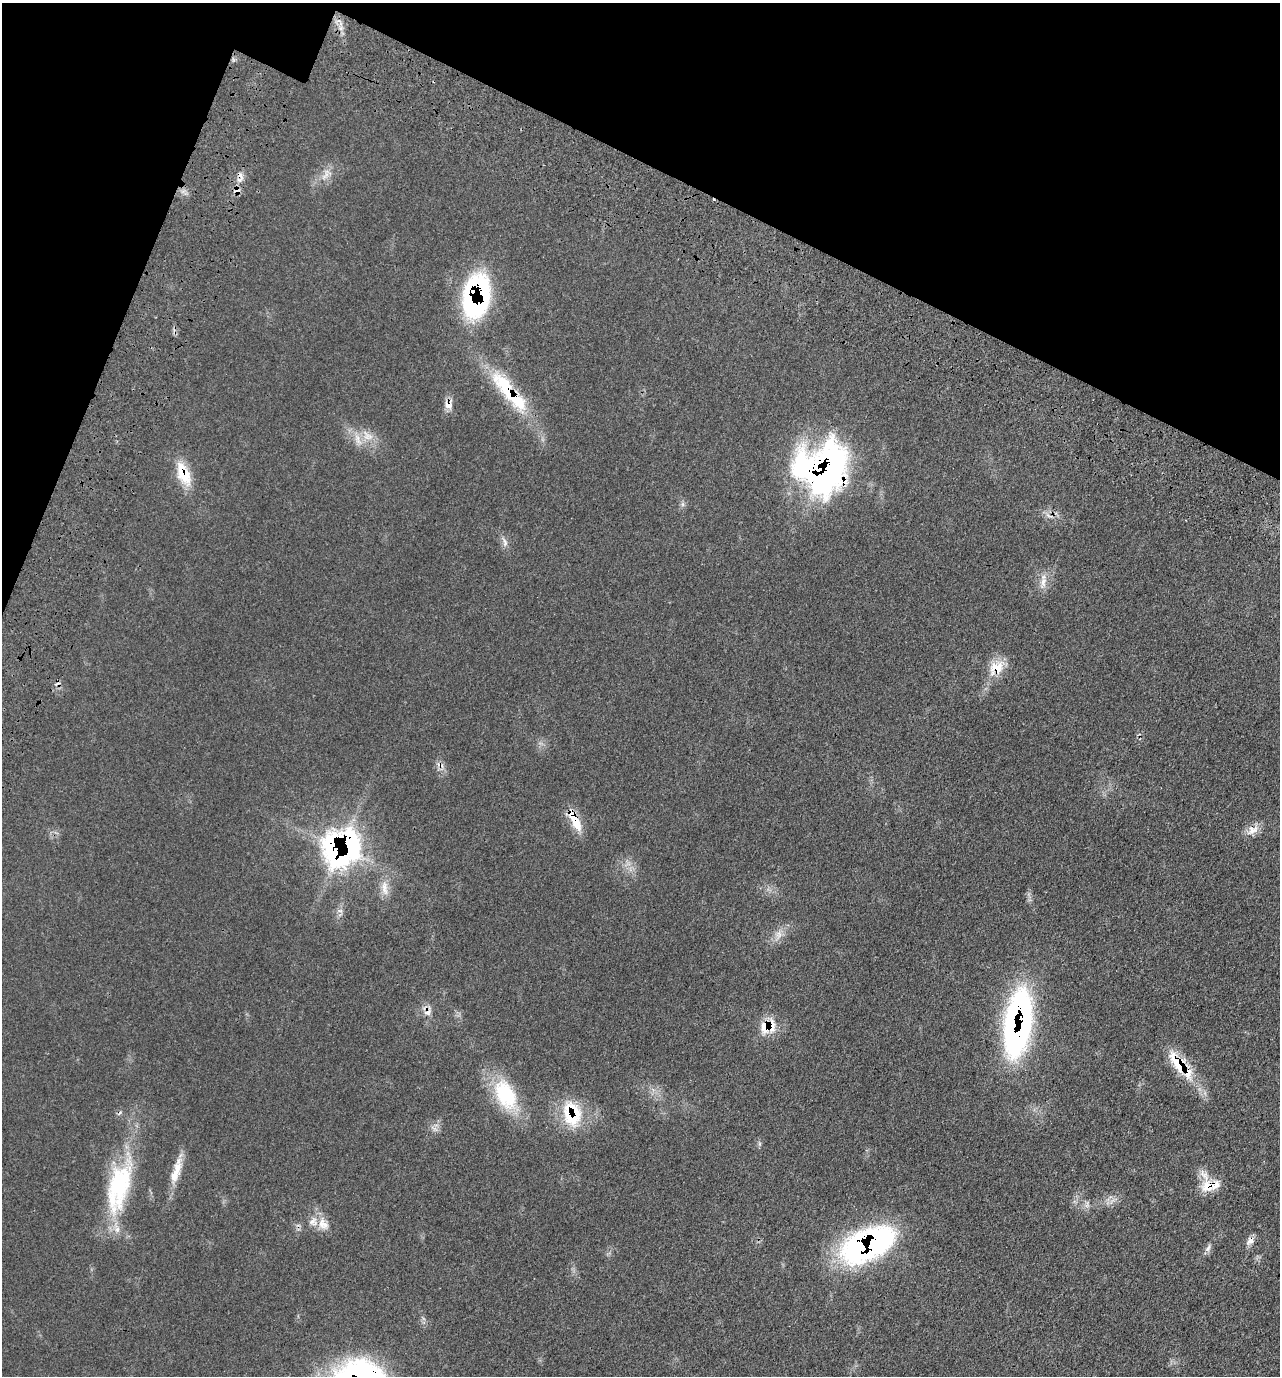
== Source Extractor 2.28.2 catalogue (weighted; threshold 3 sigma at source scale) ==
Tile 2 of 4 x 4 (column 2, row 1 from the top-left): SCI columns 1564-2841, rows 4268-5641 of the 5809 x 5792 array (HDU 1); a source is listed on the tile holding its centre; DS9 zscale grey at full resolution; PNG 1282 x 1378 px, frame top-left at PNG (2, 3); no overlay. Shown black and unused: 18% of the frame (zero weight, under 3 of 4 exposures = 9% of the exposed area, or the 3 px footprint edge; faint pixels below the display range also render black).
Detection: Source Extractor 2.28.2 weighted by HDU 2 'WHT'; one run over the whole footprint, this tile lists its part. Background 0.0661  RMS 0.005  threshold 0.0226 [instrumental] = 3 sigma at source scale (4.5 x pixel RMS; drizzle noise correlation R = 1.50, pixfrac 1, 0.05/0.05 arcsec/px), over >= 5 px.
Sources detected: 36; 2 cosmic-ray / hot-pixel residue — not listed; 3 inside a brighter listed object's ellipse — not listed separately; the other 31 listed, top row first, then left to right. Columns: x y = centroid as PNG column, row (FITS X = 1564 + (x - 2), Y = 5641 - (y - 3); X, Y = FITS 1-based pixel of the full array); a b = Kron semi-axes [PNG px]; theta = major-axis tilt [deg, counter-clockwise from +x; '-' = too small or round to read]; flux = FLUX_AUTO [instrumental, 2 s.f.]
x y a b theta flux
325 175 22 4 66 2.6
237 190 9 8 - 2.5
476 296 43 26 77 87
510 395 87 18 -55 37
448 405 12 9 -17 3.5
368 436 17 12 -26 7
822 468 57 52 20 150
183 474 31 14 -64 14
683 504 7 4 -90 1
505 542 12 5 -81 2.1
1043 582 19 8 76 4.5
996 668 24 16 35 10
440 765 12 4 -22 1.7
575 820 28 10 -63 11
1253 830 16 11 18 4.7
340 848 36 30 39 130
385 888 23 8 -87 5.2
779 934 9 9 - 3.1
428 1012 11 9 38 3.2
1018 1023 57 21 82 170
768 1027 23 17 22 11
1178 1063 36 14 -51 19
505 1095 42 24 -63 32
572 1114 31 22 -74 26
176 1171 36 9 72 9.4
119 1187 67 27 76 53
1208 1187 21 18 -34 11
323 1224 19 13 -65 6.2
1250 1241 12 8 27 2.8
867 1245 51 26 25 130
1208 1248 12 6 66 1.8
Overlapping masked pixels (flux is a lower limit): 18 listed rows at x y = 237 190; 476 296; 510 395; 448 405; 822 468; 183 474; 996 668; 440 765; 575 820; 340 848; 428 1012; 1018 1023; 768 1027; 1178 1063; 572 1114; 119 1187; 1208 1187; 867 1245